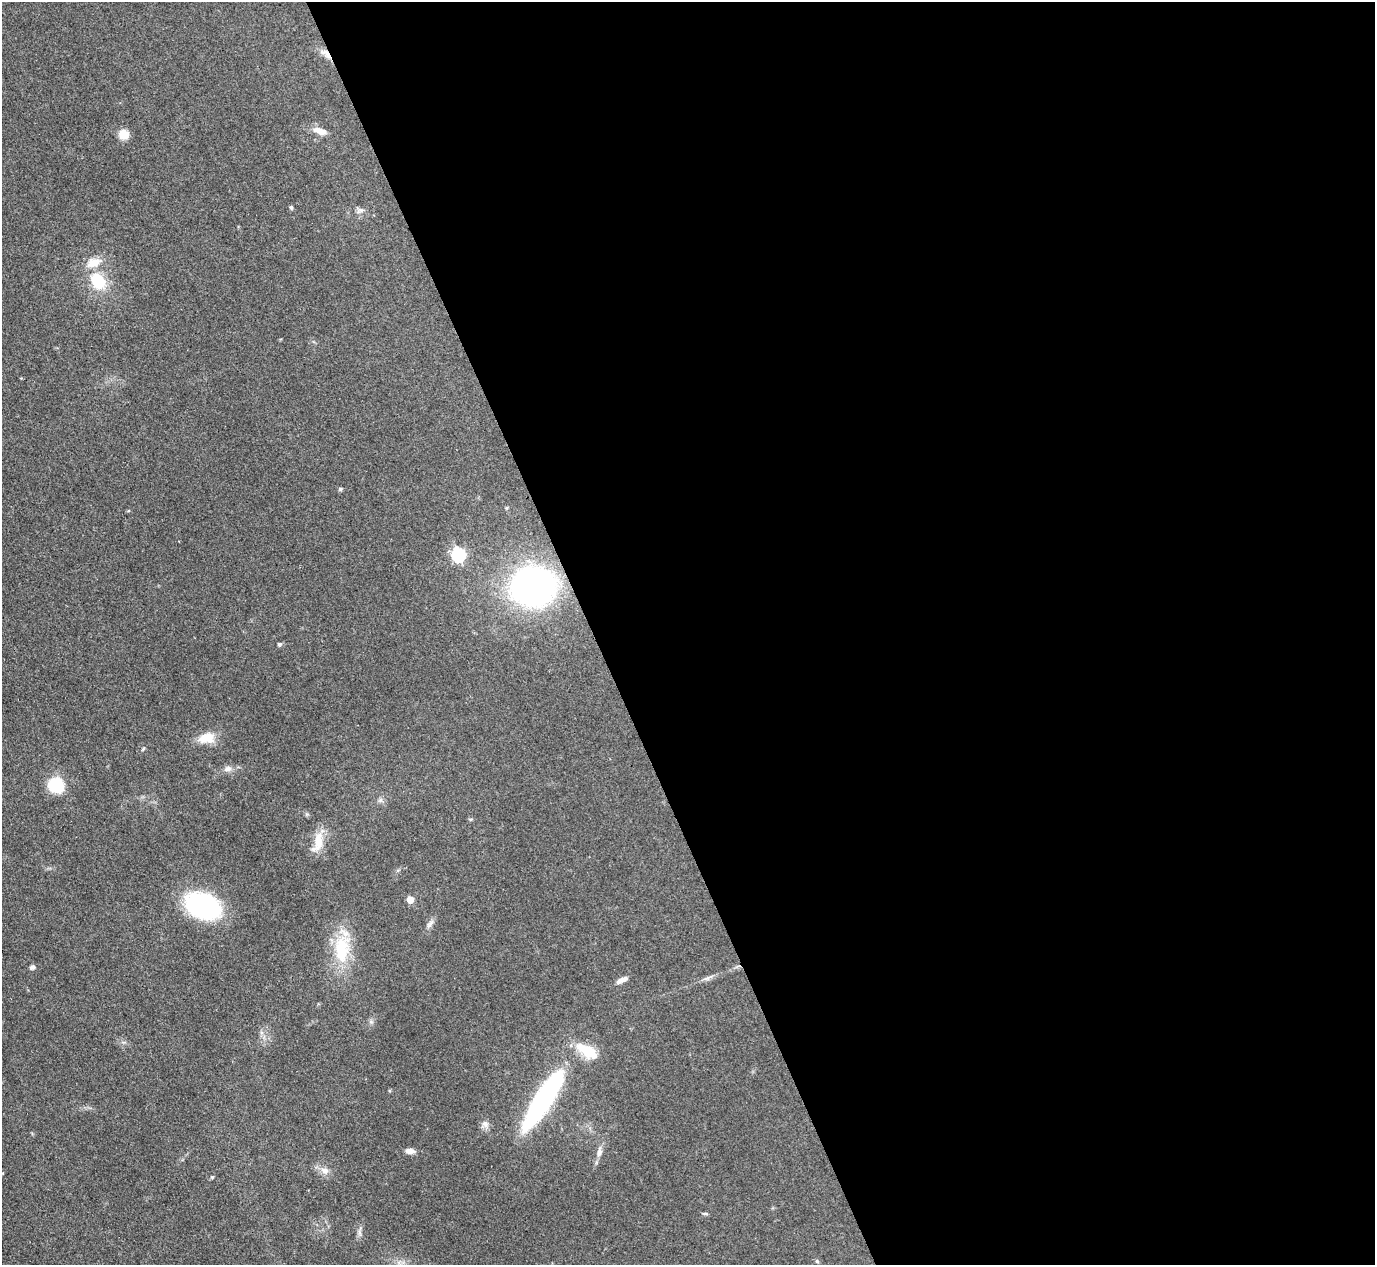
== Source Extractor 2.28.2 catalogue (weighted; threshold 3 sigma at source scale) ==
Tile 8 of 4 x 4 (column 4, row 2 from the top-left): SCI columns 4120-5492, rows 2675-3937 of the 5494 x 5480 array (HDU 1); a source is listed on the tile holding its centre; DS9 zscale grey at full resolution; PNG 1377 x 1267 px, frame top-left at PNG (2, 2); no overlay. Shown black and unused: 57% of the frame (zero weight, under 3 of 4 exposures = <1% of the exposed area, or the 3 px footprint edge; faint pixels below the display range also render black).
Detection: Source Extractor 2.28.2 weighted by HDU 2 'WHT'; one run over the whole footprint, this tile lists its part. Background 0.0878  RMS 0.0065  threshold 0.0293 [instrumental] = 3 sigma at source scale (4.5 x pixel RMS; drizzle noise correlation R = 1.50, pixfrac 1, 0.05/0.05 arcsec/px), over >= 5 px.
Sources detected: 36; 2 inside a brighter listed object's ellipse — not listed separately; the other 34 listed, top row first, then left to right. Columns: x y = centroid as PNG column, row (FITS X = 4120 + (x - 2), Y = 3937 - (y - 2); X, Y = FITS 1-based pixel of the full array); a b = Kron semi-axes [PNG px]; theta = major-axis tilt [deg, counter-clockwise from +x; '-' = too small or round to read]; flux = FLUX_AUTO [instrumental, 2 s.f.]
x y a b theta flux
326 54 20 7 -39 5.3
320 131 16 7 -21 6.5
124 134 9 9 - 9
291 207 5 4 - 0.96
360 210 9 6 -11 2.1
98 281 24 17 -55 22
340 489 5 5 - 0.89
506 508 5 3 - 0.67
458 554 6 6 - 110
533 587 32 27 11 250
279 644 6 5 - 1.1
207 738 21 13 12 12
144 748 6 3 69 0.77
228 769 12 7 18 3.3
56 785 18 18 - 20
380 800 7 5 89 1.5
318 842 29 11 76 12
410 899 5 5 - 12
203 906 26 17 -24 120
430 924 13 5 49 2.6
342 949 42 20 84 33
32 967 7 6 - 1.7
708 978 17 5 22 2.9
622 980 16 6 26 3.7
371 1022 7 4 -18 1.1
586 1050 28 14 -27 16
543 1100 67 15 57 140
485 1124 11 9 39 3.3
410 1151 10 6 -3 4.2
599 1152 15 8 76 4
325 1171 12 9 -28 4.2
705 1214 7 3 -8 0.92
359 1233 9 4 -81 1.8
817 1261 5 5 - 0.83
Overlapping masked pixels (flux is a lower limit): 1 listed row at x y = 326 54
Unlisted compact peaks at least as high as the median listed source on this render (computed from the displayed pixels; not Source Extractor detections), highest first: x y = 212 1177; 307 814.